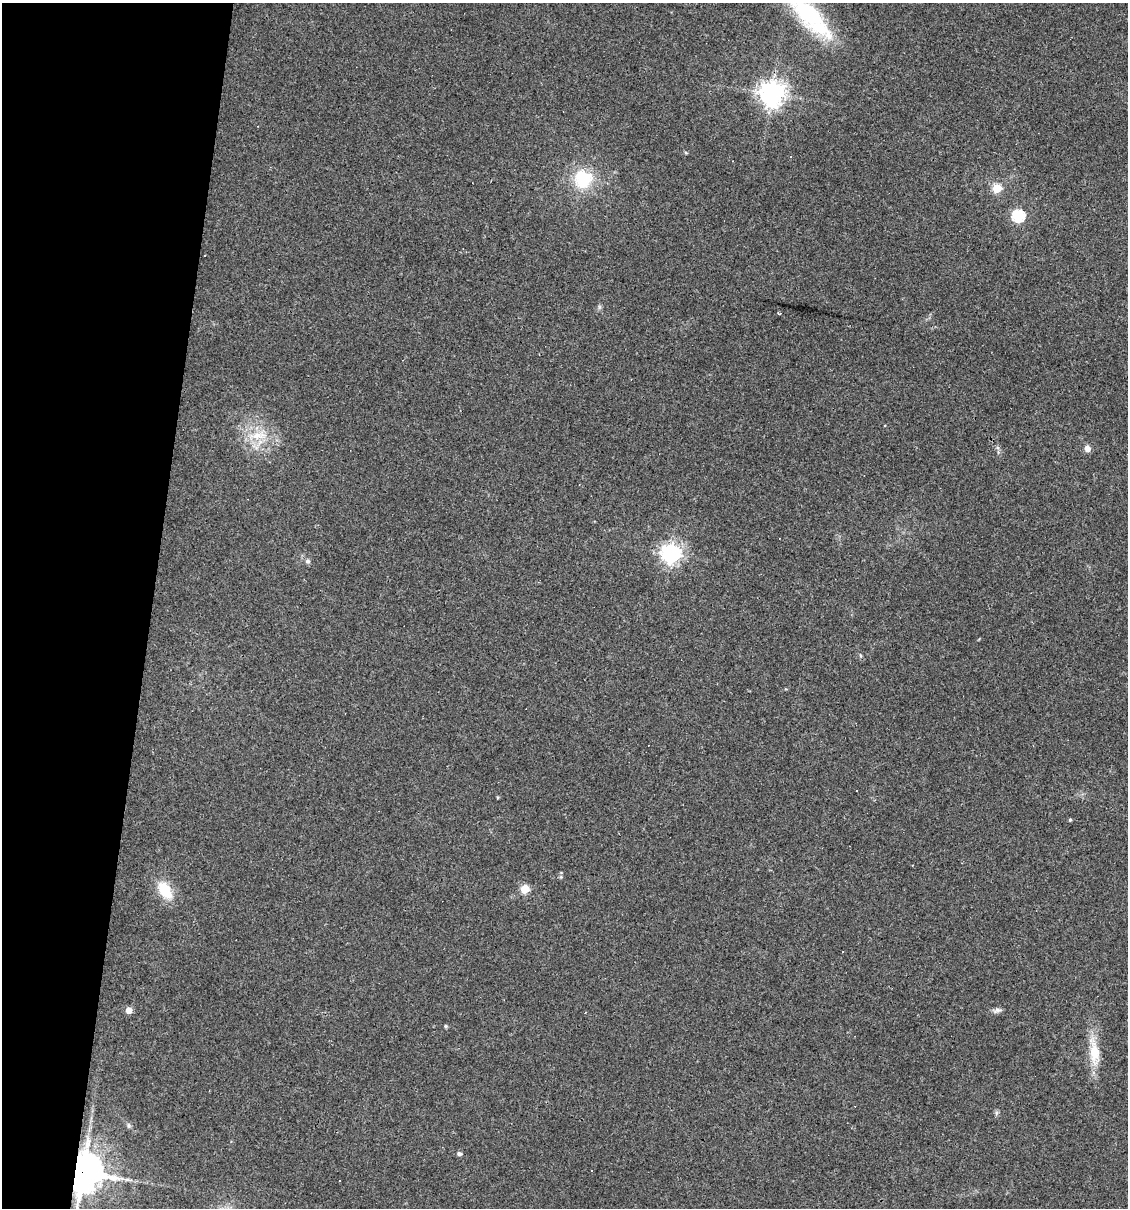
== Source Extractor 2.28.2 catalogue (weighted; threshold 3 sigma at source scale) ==
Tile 9 of 4 x 4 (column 1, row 3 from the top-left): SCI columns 113-1238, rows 1207-2412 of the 4845 x 4824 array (HDU 1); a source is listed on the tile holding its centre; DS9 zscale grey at full resolution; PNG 1130 x 1210 px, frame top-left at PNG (2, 3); no overlay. Shown black and unused: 13% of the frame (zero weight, under 3 of 4 exposures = <1% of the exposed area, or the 3 px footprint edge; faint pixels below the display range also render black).
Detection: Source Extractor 2.28.2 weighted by HDU 2 'WHT'; one run over the whole footprint, this tile lists its part. Background 0.0911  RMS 0.0055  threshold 0.0247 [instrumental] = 3 sigma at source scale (4.5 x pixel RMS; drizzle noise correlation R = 1.50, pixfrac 1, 0.05/0.05 arcsec/px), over >= 5 px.
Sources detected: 27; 3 cosmic-ray / hot-pixel residue — not listed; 1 inside a brighter listed object's ellipse — not listed separately; the other 23 listed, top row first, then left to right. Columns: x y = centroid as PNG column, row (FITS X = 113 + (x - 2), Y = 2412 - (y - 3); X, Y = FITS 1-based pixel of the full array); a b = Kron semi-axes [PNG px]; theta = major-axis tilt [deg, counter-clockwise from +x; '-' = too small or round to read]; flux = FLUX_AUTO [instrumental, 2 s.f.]
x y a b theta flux
809 14 63 22 -43 52
772 94 8 8 - 450
583 179 18 18 - 26
997 188 5 5 - 18
1018 216 6 6 - 62
779 314 4 3 - 0.57
258 436 25 10 6 11
1087 449 7 6 - 3.4
671 554 7 7 - 300
307 561 6 6 - 1.5
497 797 3 3 - 0.58
1070 820 4 4 - 0.69
525 889 5 5 - 21
165 890 23 13 -56 14
129 1010 5 5 - 5
997 1010 12 6 17 1.9
445 1026 5 4 - 0.81
1094 1053 35 14 -85 14
459 1154 5 4 - 1.6
591 1171 3 3 - 1.8
83 1172 11 10 - 1400
127 1180 9 4 -9 1.5
340 1181 2 2 - 0.46
Overlapping masked pixels (flux is a lower limit): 1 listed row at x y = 83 1172
Isophote crosses this tile's border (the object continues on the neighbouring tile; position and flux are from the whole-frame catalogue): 2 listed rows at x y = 809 14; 83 1172